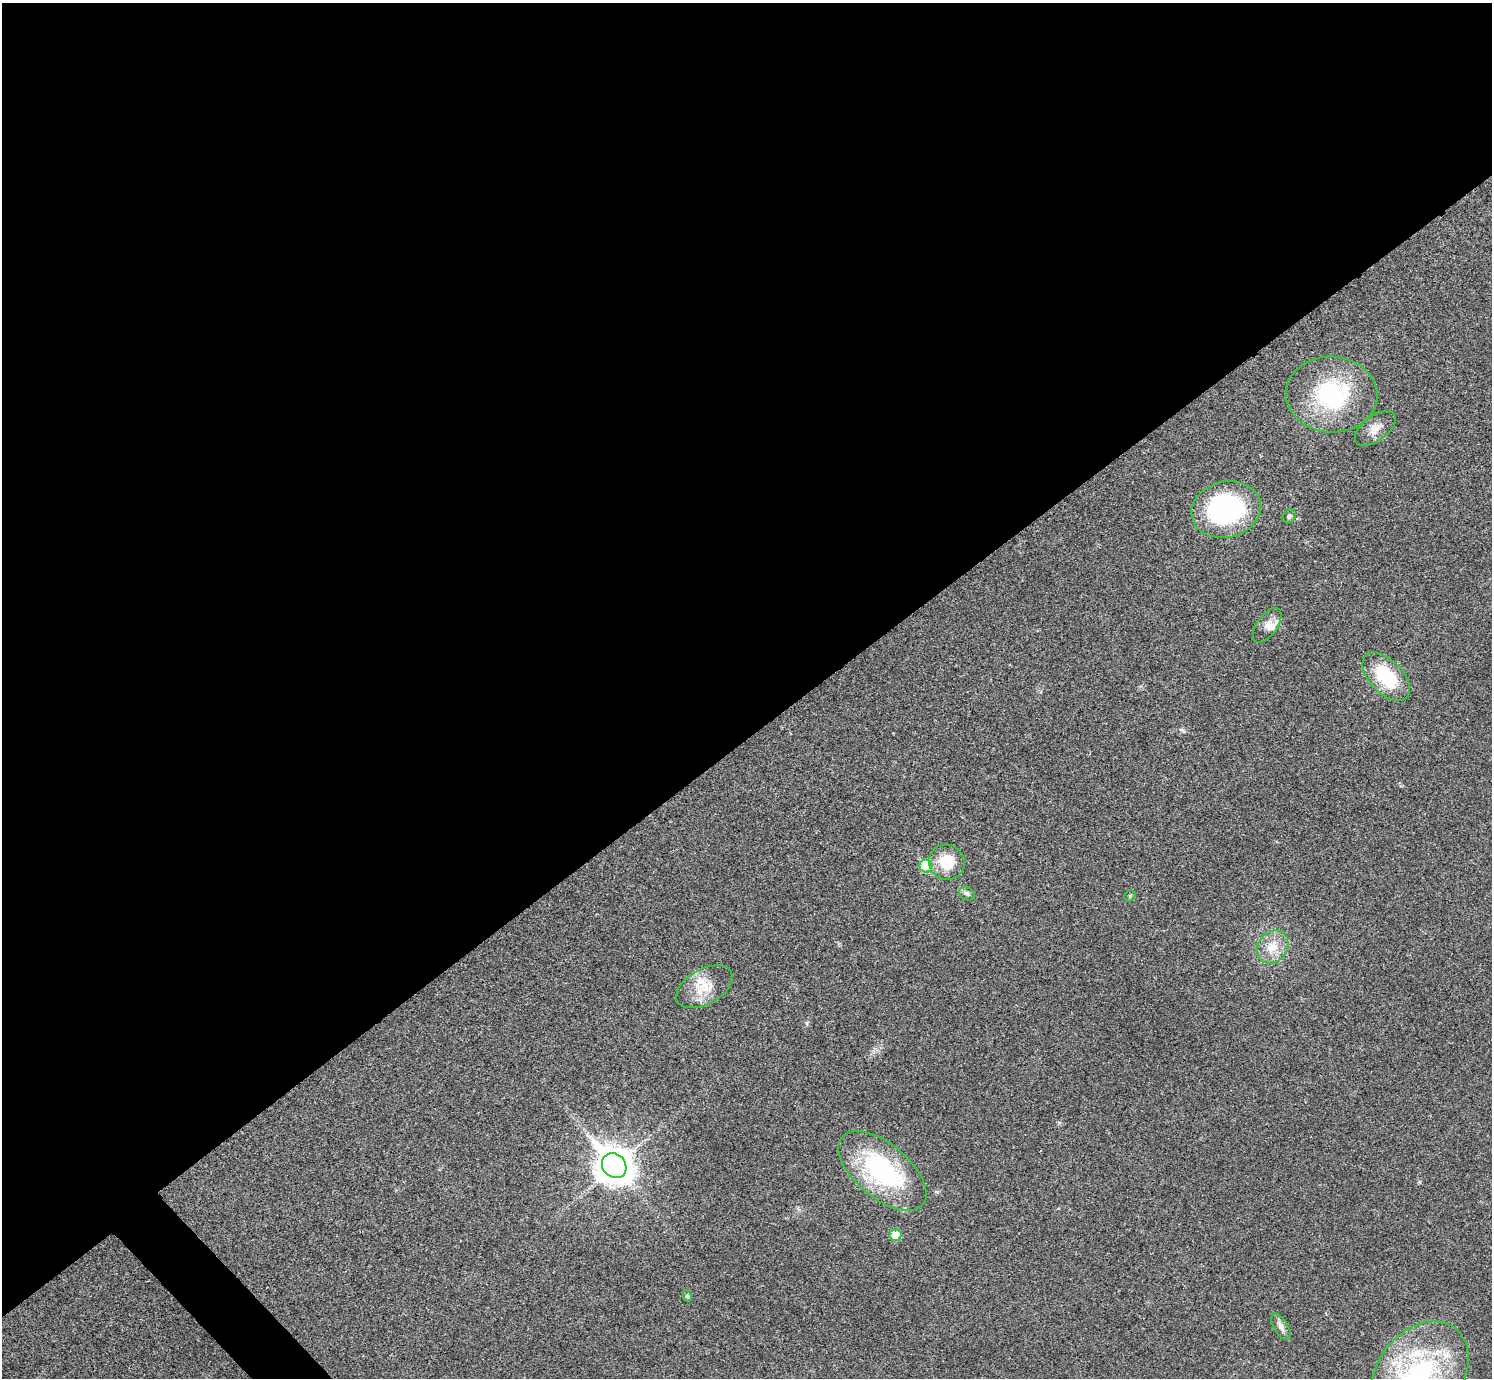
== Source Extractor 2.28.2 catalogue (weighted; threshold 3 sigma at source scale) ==
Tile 2 of 4 x 4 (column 2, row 1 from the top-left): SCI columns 1494-2983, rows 4291-5666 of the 5969 x 5967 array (HDU 1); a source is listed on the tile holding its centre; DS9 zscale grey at full resolution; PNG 1494 x 1380 px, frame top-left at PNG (2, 3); each listed source drawn as its Kron ellipse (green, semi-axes under 4 px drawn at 4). Shown black and unused: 54% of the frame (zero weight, under 3 of 4 exposures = <1% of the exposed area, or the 3 px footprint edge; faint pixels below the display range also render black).
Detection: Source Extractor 2.28.2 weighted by HDU 2 'WHT'; one run over the whole footprint, this tile lists its part. Background 0.021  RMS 0.0043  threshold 0.0195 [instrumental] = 3 sigma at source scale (4.5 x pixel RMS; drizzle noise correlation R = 1.50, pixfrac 1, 0.05/0.05 arcsec/px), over >= 5 px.
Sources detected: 20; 2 inside a brighter listed object's ellipse — not listed separately; the other 18 listed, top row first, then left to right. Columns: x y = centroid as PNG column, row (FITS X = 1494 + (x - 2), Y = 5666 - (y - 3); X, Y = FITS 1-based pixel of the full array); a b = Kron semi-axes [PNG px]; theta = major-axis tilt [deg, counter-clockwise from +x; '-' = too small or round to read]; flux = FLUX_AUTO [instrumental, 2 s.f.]
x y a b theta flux
1331 394 46 38 -3 46
1375 428 23 12 37 4.8
1226 510 35 28 14 65
1289 516 7 6 - 0.96
1267 625 20 10 55 3.8
1386 677 29 16 -46 22
947 862 18 17 - 11
926 866 6 6 - 22
967 893 8 6 -29 1.2
1130 896 6 5 - 0.58
1273 947 18 14 51 7.6
704 987 31 17 29 11
614 1166 13 11 -46 900
882 1171 53 27 -40 58
896 1235 6 6 - 8.9
687 1296 5 4 - 0.81
1281 1327 15 7 -58 2.2
1420 1375 58 42 54 69
Isophote crosses this tile's border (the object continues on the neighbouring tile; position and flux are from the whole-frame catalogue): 1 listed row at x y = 1420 1375
Unlisted compact peaks at least as high as the median listed source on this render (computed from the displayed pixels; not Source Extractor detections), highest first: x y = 1059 1123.